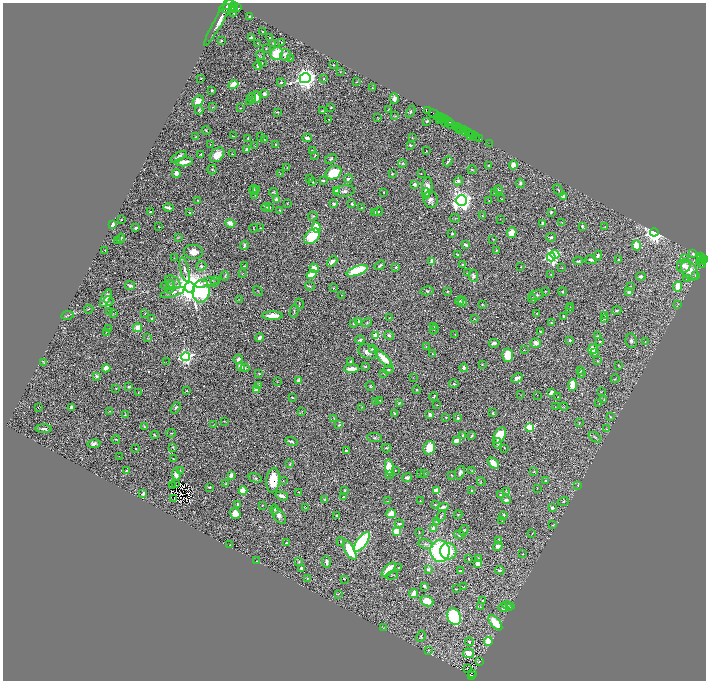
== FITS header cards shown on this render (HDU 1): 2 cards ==
NAXIS1  =                 1407
NAXIS2  =                 1356

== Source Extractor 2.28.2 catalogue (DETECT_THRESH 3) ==
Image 1407 x 1356 px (HDU 1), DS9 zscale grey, zoomed out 1/2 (1 PNG px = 2 x 2 image px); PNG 708 x 682 px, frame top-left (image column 2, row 1355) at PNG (3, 3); each listed source drawn as its Kron ellipse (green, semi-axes under 4 px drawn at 4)
Background 0.55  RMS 0.015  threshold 0.0457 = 3 sigma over >= 5 px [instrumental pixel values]
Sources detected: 667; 81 cannot appear on this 1/2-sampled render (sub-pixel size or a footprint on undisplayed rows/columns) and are neither listed nor drawn; of the other 586, the 500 brightest by FLUX_AUTO listed and drawn (86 fainter detections omitted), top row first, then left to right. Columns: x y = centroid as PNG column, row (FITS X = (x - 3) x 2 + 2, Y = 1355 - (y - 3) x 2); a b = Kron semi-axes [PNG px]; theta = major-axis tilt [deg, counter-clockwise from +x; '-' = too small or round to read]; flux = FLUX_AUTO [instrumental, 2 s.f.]
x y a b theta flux
228 5 6 3 45 330
234 6 4 3 - 230
237 8 4 2 - 210
228 9 9 3 -2 450
235 10 3 2 - 71
234 13 2 2 - 2.6
249 16 3 2 - 2.2
219 20 29 3 60 40
263 32 2 2 - 6.7
251 37 3 2 - 7.6
270 38 2 2 - 2.1
221 41 3 2 - 3.8
282 42 3 2 - 1.5
258 43 3 1 - 1.7
273 43 4 3 - 2.2
266 48 2 1 - 1.5
277 54 6 6 - 110
261 55 4 2 - 2
285 55 6 5 - 18
290 58 3 2 - 1.5
262 63 2 1 - 1.4
258 65 4 3 - 5.8
333 65 3 2 - 1.7
340 72 2 2 - 1.2
305 78 5 5 - 2700
201 79 3 2 - 2.2
324 79 3 2 - 2.6
281 82 4 3 - 3.6
356 82 2 2 - 2
233 85 5 3 - 85
372 88 3 2 - 2
212 90 2 2 - 4.8
265 94 4 3 - 9.4
256 97 6 3 -86 23
252 98 4 3 - 3
394 99 5 3 - 12
198 101 6 4 46 34
250 101 3 2 - 1.5
213 107 4 3 - 2.7
331 107 2 2 - 2.8
240 108 3 3 - 1.8
199 110 5 3 - 5.5
388 110 3 2 - 2.1
322 111 3 2 - 3.4
428 111 3 2 - 160
278 112 4 2 - 2.3
411 112 6 3 64 5
433 114 6 2 -25 140
395 116 3 3 - 1.9
438 117 4 2 - 57
377 118 3 2 - 1.3
441 118 2 1 - 6.4
443 119 3 3 - 2.1
329 120 2 1 - 1.3
439 120 2 1 - 9.8
445 120 2 1 - 5.2
427 121 2 2 - 7.9
448 122 3 1 - 40
445 124 3 2 - 24
451 124 4 3 - 150
456 126 3 2 - 110
458 127 2 1 - 19
459 129 3 2 - 26
463 130 4 2 - 100
206 131 5 3 - 2.8
466 131 2 2 - 110
468 132 4 2 - 110
473 135 2 1 - 14
233 136 2 1 - 1.7
471 136 2 1 - 7
476 136 2 2 - 24
196 137 3 3 - 2.7
260 137 2 1 - 1.3
248 138 3 2 - 3.1
307 138 4 2 - 12
412 138 2 2 - 1.9
480 138 2 1 - 8.4
264 139 2 1 - 1.4
210 144 2 1 - 1.4
490 144 3 3 - 12
276 145 2 2 - 4.4
410 145 2 2 - 7.7
255 146 3 3 - 1.4
247 150 2 2 - 25
312 151 2 2 - 4.6
426 151 3 2 - 1.3
201 154 2 2 - 2.7
232 154 2 2 - 1.8
217 155 8 6 46 55
315 155 2 2 - 2.2
179 157 9 3 32 13
331 159 6 4 33 5.6
448 161 5 2 - 4.6
184 162 9 4 5 28
402 163 4 3 - 3.4
489 165 3 2 - 3.1
513 165 4 4 - 29
287 167 2 2 - 1.6
212 170 5 4 - 5.1
472 170 4 2 - 2.1
176 173 4 3 - 12
333 173 8 6 27 110
392 173 2 2 - 3
421 173 2 1 - 1.8
280 174 3 2 - 1.3
310 178 3 2 - 1.5
348 179 4 2 - 4.6
323 181 4 2 - 4.2
458 181 4 4 - 11
312 182 4 3 - 2.9
520 183 5 4 - 5.3
415 184 3 3 - 14
427 187 9 5 86 19
254 190 5 3 - 5.2
257 190 2 2 - 2.9
337 190 3 3 - 21
499 190 4 2 - 1.8
558 190 6 3 -60 4.3
344 191 10 5 7 13
274 192 4 3 - 3.1
384 192 2 2 - 2.2
426 193 5 3 - 4.8
494 193 3 3 - 2.1
255 195 2 2 - 2.6
563 196 2 2 - 41
276 199 3 2 - 11
430 199 8 7 - 15
501 199 3 2 - 1.8
198 200 2 2 - 1.6
461 201 5 5 - 1600
489 201 2 1 - 1.3
287 204 3 2 - 1.3
334 204 4 3 - 6
352 204 3 2 - 5.3
266 207 4 3 - 5.3
361 207 2 2 - 2.1
168 208 5 2 - 13
269 208 3 2 - 3.1
279 210 4 2 - 2.7
150 212 2 2 - 6.9
374 212 2 2 - 27
378 212 5 3 - 4.4
551 212 3 2 - 3.3
190 213 3 2 - 4.6
313 216 5 2 - 2.1
482 216 3 2 - 2.6
455 218 5 2 - 2.2
500 219 2 1 - 1.5
121 220 2 1 - 1.6
562 222 3 2 - 1.3
230 223 5 3 - 31
542 223 3 3 - 4.5
112 225 3 2 - 38
582 226 4 3 - 4.1
159 227 2 1 - 1.7
605 227 2 2 - 1.2
136 228 3 2 - 6.9
254 228 4 2 - 2.1
260 228 3 2 - 1.5
316 228 5 4 - 87
512 232 5 5 - 27
654 232 4 4 - 1900
452 234 3 2 - 4.2
312 236 9 6 42 110
179 237 4 2 - 2.2
551 237 4 3 - 4.7
121 238 5 2 - 3.6
493 239 2 2 - 1.4
118 241 3 2 - 2.5
244 245 5 2 - 6.1
466 245 4 2 - 7.2
637 245 5 4 - 73
105 250 2 1 - 1.8
496 250 2 2 - 2
193 252 9 7 -7 27
555 254 5 4 - 160
693 254 3 2 - 3
457 255 2 2 - 2.5
598 256 5 3 - 8.6
551 257 4 3 - 700
701 257 3 2 - 29
174 258 3 2 - 1.2
684 259 2 1 - 2.3
701 259 2 1 - 11
705 259 3 2 - 94
591 260 6 4 -13 7.3
619 260 2 2 - 5.3
702 260 2 2 - 57
432 261 2 2 - 67
578 261 5 3 - 3.5
332 262 6 3 44 17
701 263 5 4 - 78
380 265 6 3 34 5.7
463 265 2 2 - 7.1
201 266 5 5 - 6.7
245 266 4 3 - 2.8
684 266 7 6 - 20
396 267 3 2 - 5.6
521 267 2 2 - 2.2
314 268 5 3 - 27
562 268 3 2 - 2
185 270 13 4 -77 12
689 270 11 7 -58 44
357 271 11 4 21 180
467 273 2 2 - 1.4
242 274 3 2 - 1.4
551 274 2 2 - 2.7
311 275 5 3 - 50
695 275 4 3 - 2.9
225 276 5 3 - 3.2
473 276 6 4 -84 9.3
641 276 5 3 - 6.7
686 279 2 2 - 2.5
173 282 8 5 -38 12
208 282 14 4 14 14
214 283 3 2 - 1.7
130 285 5 3 - 7.6
167 285 7 4 13 5
310 286 5 3 - 3.8
630 286 3 2 - 1.6
678 286 5 4 - 54
171 287 7 4 75 7.9
190 287 5 5 - 8000
333 288 3 2 - 1.5
201 291 11 8 83 330
258 291 5 2 - 2.3
427 291 6 4 11 5.3
545 291 3 2 - 1.7
173 292 13 4 17 14
447 292 3 2 - 2.3
562 292 4 3 - 3.2
629 292 2 2 - 36
341 295 2 2 - 1.3
536 295 8 4 13 8.3
106 298 10 4 64 34
532 298 4 3 - 7.9
239 300 3 2 - 1.4
109 301 5 2 - 1.8
459 301 4 3 - 4.8
462 302 5 4 - 11
299 304 5 2 - 2.9
482 304 2 2 - 3.5
678 304 3 2 - 1.7
570 307 4 2 - 1.8
89 309 5 2 - 1.8
569 309 3 2 - 1.4
109 311 3 2 - 1.7
294 311 6 2 78 3.9
617 311 5 3 - 4.7
537 313 3 2 - 2.6
113 314 3 2 - 1.4
145 314 3 2 - 1.8
68 315 6 3 9 4.3
605 315 3 2 - 1.7
272 316 10 3 0 42
563 316 3 3 - 4.9
151 318 3 2 - 2.9
389 318 2 2 - 1.6
605 318 4 3 - 5.4
474 319 2 2 - 2.1
359 322 3 3 - 19
367 323 5 4 - 4.9
551 323 3 2 - 3.5
354 324 3 3 - 4.5
434 327 3 2 - 1.7
138 328 5 4 - 32
109 329 2 2 - 1.5
434 329 5 2 - 2.7
106 332 3 2 - 1.7
540 332 2 2 - 3.1
455 334 2 1 - 1.4
389 335 5 3 - 6.6
376 336 3 3 - 110
597 336 3 2 - 2.3
259 337 4 3 - 7.6
148 338 4 3 - 2
360 340 4 3 - 5.3
570 340 2 2 - 9.7
600 341 2 2 - 3.5
631 341 7 6 - 11
645 342 3 2 - 1.7
494 343 5 3 - 13
536 343 5 5 - 22
426 347 3 2 - 1.5
372 349 4 2 - 3.3
593 349 5 4 - 41
524 350 3 2 - 1.3
368 352 10 7 -20 20
594 353 2 2 - 11
432 354 3 2 - 1.4
508 355 7 5 87 66
186 357 4 4 - 760
384 358 11 4 -46 53
238 359 4 3 - 10
597 361 3 3 - 2.9
44 362 4 2 - 1.8
166 362 3 2 - 1.3
350 362 3 2 - 2.9
482 364 3 2 - 2.2
618 365 2 2 - 1.2
241 367 4 3 - 33
366 367 4 3 - 3.4
106 368 4 3 - 37
245 368 4 3 - 3.6
463 368 4 3 - 7.3
351 369 7 3 4 28
388 370 5 2 - 4.1
580 371 2 2 - 4.4
384 373 3 2 - 2.6
582 373 3 2 - 1.4
259 374 2 2 - 2
96 376 2 2 - 16
413 378 3 2 - 1.2
517 378 6 3 28 12
615 379 4 3 - 2
277 381 3 2 - 1.5
299 381 2 2 - 49
454 384 4 4 - 4
258 385 4 3 - 2.9
572 385 6 3 87 63
370 386 5 4 - 4.1
129 387 3 3 - 4
116 389 2 2 - 2.5
256 390 3 2 - 70
417 390 4 2 - 3.9
186 391 3 2 - 3
138 392 2 2 - 1.3
551 392 4 3 - 14
601 392 3 3 - 1.9
521 395 3 2 - 1.2
537 395 2 2 - 1.5
292 397 2 2 - 3.5
434 397 4 2 - 5
558 397 2 1 - 1.3
604 399 3 3 - 2.2
380 400 3 2 - 1.8
375 402 3 3 - 2.2
399 403 2 2 - 3.3
599 403 2 2 - 1.3
437 405 2 1 - 1.2
38 407 2 1 - 6.4
71 407 4 3 - 7.8
362 407 3 2 - 1.2
555 407 3 2 - 1.7
564 407 4 2 - 1.9
175 408 6 4 58 5.6
110 411 3 2 - 3.5
302 412 3 2 - 1.6
493 413 4 3 - 4
395 414 2 2 - 9.8
125 415 3 3 - 2.1
430 415 3 3 - 14
446 417 2 1 - 1.3
611 417 3 2 - 3.3
334 418 3 3 - 2.4
458 418 2 2 - 13
224 421 2 2 - 1.6
579 423 4 2 - 1.5
213 425 3 1 - 1.2
339 425 3 2 - 2.6
144 426 4 3 - 2.7
529 427 3 3 - 220
44 429 8 3 -4 7.6
607 429 4 2 - 2.6
171 433 5 2 - 1.8
155 435 4 3 - 4.4
500 435 8 5 59 68
463 436 4 3 - 8.5
472 436 3 2 - 3.3
595 437 7 3 -36 5.4
374 438 7 4 -6 6.1
116 439 4 2 - 3.4
456 441 4 3 - 32
291 442 6 3 -16 6.7
497 443 5 3 - 5.1
94 444 6 4 9 11
173 447 2 2 - 2.7
386 448 4 2 - 3.6
429 448 7 5 75 67
504 448 2 1 - 1.3
136 449 2 2 - 2.3
346 451 3 2 - 3.7
119 456 2 1 - 2.3
173 459 3 2 - 2.4
493 463 6 4 -46 35
290 464 4 2 - 2.3
389 467 8 4 -82 74
180 470 3 3 - 2.3
395 470 2 2 - 1.8
126 471 3 2 - 4.2
472 471 3 2 - 1.3
534 472 3 2 - 1.9
420 473 3 2 - 1.8
424 473 3 3 - 1.9
460 473 7 4 67 11
176 474 6 4 -84 14
231 475 4 3 - 18
389 475 2 1 - 2.5
451 475 3 3 - 3.4
255 478 7 4 -14 5.2
407 478 5 3 - 8.8
273 480 12 6 85 75
283 481 4 3 - 2.3
546 481 3 2 - 3.6
481 482 4 3 - 2.7
176 483 2 1 - 2.3
225 484 4 3 - 2.1
578 485 4 3 - 3.7
173 486 2 1 - 3
209 487 3 2 - 4.1
537 488 2 1 - 1.2
345 490 3 3 - 2.6
243 491 4 4 - 60
437 491 3 3 - 83
471 491 3 2 - 3.5
298 492 2 1 - 1.3
507 492 3 2 - 1.3
143 494 3 2 - 6
501 495 3 2 - 2.8
282 496 6 2 -18 18
343 497 3 2 - 3.4
174 499 2 2 - 2.2
325 500 3 2 - 3.7
506 500 4 3 - 9.1
387 501 3 2 - 1.3
420 501 2 2 - 1.3
563 501 5 3 - 3.3
238 504 3 2 - 6.5
262 505 2 2 - 1.9
436 505 4 3 - 3.8
305 507 3 2 - 1.3
443 507 6 3 17 9.2
552 508 3 3 - 6.9
274 509 5 4 - 5.7
235 513 5 5 - 34
391 514 5 4 - 44
279 515 9 5 -53 16
458 515 4 3 - 2.4
504 515 2 2 - 13
337 516 2 2 - 2.9
441 516 6 2 62 2.9
436 521 3 3 - 4.7
502 521 4 2 - 1.4
399 524 4 3 - 5.3
553 525 3 3 - 1.6
433 529 3 2 - 58
464 530 5 4 - 4.2
397 531 4 4 - 78
419 532 3 2 - 2.7
532 534 3 2 - 1.8
459 535 5 4 - 4.7
498 540 3 2 - 6.2
341 542 4 2 - 2.1
362 542 11 5 53 450
286 543 2 2 - 4.4
426 544 7 4 -10 8.3
230 545 2 1 - 2.1
498 546 5 3 - 11
350 550 11 4 -60 100
440 551 11 9 -83 380
448 551 8 8 - 67
523 554 2 2 - 1.4
479 558 3 3 - 5.2
469 559 2 2 - 2.7
257 561 2 1 - 1.4
299 562 3 2 - 2.2
326 562 6 3 -86 12
478 564 3 3 - 24
301 568 3 2 - 7.8
398 568 2 1 - 1.5
428 569 4 3 - 5.5
389 570 9 3 46 110
500 570 4 3 - 5.6
460 571 4 2 - 3.7
392 575 6 3 18 3
307 578 3 2 - 2.6
344 579 2 1 - 1.8
424 586 3 3 - 8.8
463 587 3 2 - 1.6
456 589 4 1 - 1.5
414 593 4 3 - 26
338 594 4 2 - 3.1
427 601 6 5 - 41
482 601 2 2 - 3
508 606 6 3 -13 3.8
480 607 3 2 - 1.5
509 607 4 3 - 2.7
503 608 5 4 - 11
454 617 8 6 -68 300
495 623 9 4 -49 80
383 628 3 2 - 1.4
421 636 6 4 65 5
469 642 4 3 - 7.2
488 642 4 4 - 70
428 650 3 2 - 1.8
468 653 5 5 - 22
479 661 2 1 - 1.8
467 668 2 1 - 2.6
473 673 2 2 - 4.8
471 675 2 2 - 26
At the frame edge (FLAGS 8, measured only in part): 2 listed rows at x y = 228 5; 705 259
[86 fainter detections neither listed nor drawn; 81 sub-pixel or undisplayed-footprint detections neither listed nor drawn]